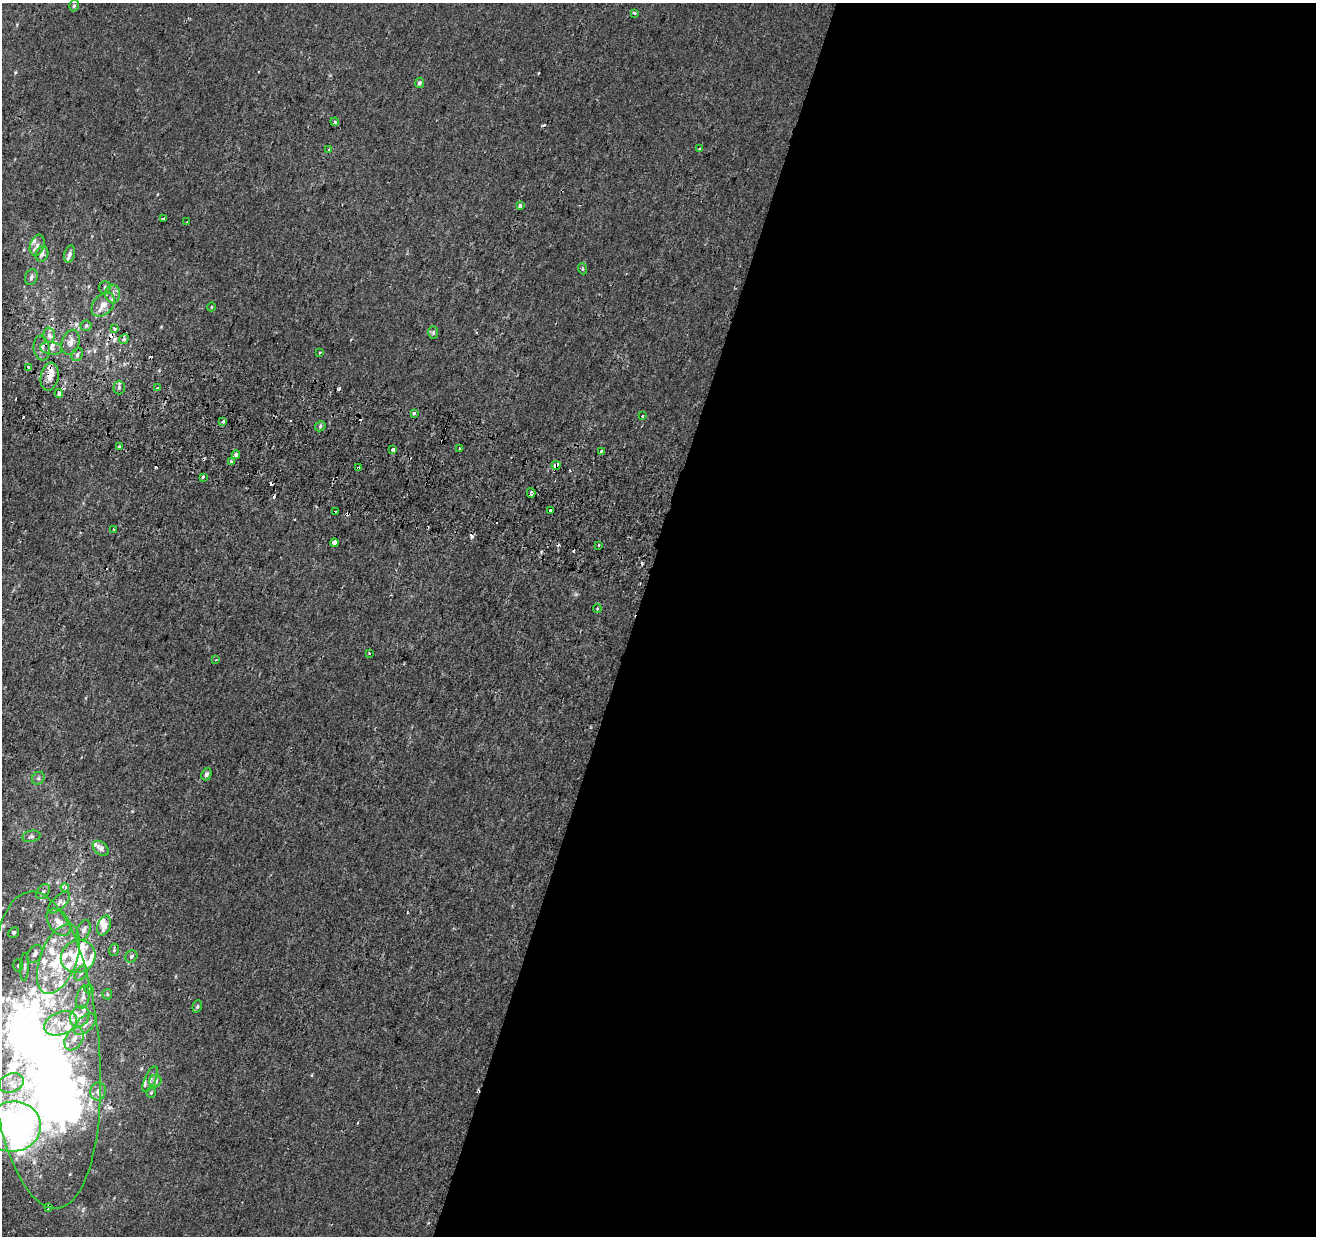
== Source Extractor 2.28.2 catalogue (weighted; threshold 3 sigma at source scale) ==
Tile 12 of 4 x 4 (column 4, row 3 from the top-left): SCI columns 3968-5281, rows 1557-2790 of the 5293 x 5519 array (HDU 1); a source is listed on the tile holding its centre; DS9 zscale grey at full resolution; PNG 1318 x 1238 px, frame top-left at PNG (2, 3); each listed source drawn as its Kron ellipse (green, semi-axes under 4 px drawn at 4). Shown black and unused: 52% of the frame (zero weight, under 2 of 3 exposures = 2% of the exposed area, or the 3 px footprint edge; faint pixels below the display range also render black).
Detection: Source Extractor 2.28.2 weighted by HDU 2 'WHT'; one run over the whole footprint, this tile lists its part. Background 0.00152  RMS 0.0029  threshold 0.0131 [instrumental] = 3 sigma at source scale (4.5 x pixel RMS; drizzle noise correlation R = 1.50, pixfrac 1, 0.0396/0.0396 arcsec/px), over >= 5 px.
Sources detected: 139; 7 inside a brighter object's white glare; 18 cosmic-ray / hot-pixel residue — neither listed nor drawn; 24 inside a brighter listed object's ellipse — not listed separately; the other 90 listed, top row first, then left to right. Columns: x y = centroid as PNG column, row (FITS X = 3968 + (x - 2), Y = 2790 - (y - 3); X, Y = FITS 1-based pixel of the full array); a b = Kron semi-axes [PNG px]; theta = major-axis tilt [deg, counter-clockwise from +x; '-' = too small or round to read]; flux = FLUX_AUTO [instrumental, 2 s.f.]
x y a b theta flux
74 5 6 4 73 0.48
634 13 4 3 - 0.57
419 83 5 4 - 0.86
335 122 4 3 - 0.31
329 149 3 2 - 0.28
699 149 4 3 - 0.96
520 206 3 3 - 1.5
164 219 3 3 - 3
187 222 3 2 - 0.25
37 245 11 7 70 1.4
42 254 8 6 70 1.2
70 254 9 5 74 1.2
583 269 6 3 -70 0.33
31 277 8 6 72 0.92
105 288 6 5 - 0.53
113 294 9 7 -84 1.5
103 305 14 9 47 2.8
211 307 4 3 - 0.22
86 326 5 5 - 0.58
115 328 3 3 - 1.5
433 332 6 5 - 0.48
49 335 7 6 - 1
124 339 5 4 - 0.46
70 342 13 8 71 1.9
42 348 12 8 -83 1.6
51 348 11 6 -6 1.4
320 353 3 2 - 0.28
77 354 7 5 64 0.82
28 367 3 3 - 0.77
50 377 14 9 79 2.5
119 387 7 5 89 0.66
157 388 4 3 - 3.8
59 393 4 3 - 4.4
414 413 3 3 - 1.4
642 416 3 2 - 1.2
223 421 3 3 - 3.1
320 426 5 5 - 0.51
119 446 3 3 - 0.95
459 448 3 2 - 0.32
392 449 4 3 - 2.6
601 451 3 2 - 1.3
236 455 4 4 - 0.91
231 461 3 3 - 2.3
556 465 4 3 - 10
358 468 4 3 - 4.3
203 477 3 3 - 1.3
531 493 5 3 - 0.54
551 510 3 3 - 1.4
335 511 3 3 - 1.2
114 529 3 2 - 0.36
334 543 4 4 - 6.2
598 545 3 2 - 0.4
597 609 4 4 - 0.41
369 654 3 3 - 0.64
216 660 4 2 - 0.22
206 774 6 5 - 0.81
38 778 7 5 45 0.69
31 836 9 5 10 0.78
101 848 9 6 -41 1.5
65 887 4 3 - 1.2
43 892 8 5 50 0.72
59 903 14 6 45 1.3
59 922 15 10 -54 3.2
104 926 10 6 71 2.6
84 930 10 6 69 1.3
14 932 5 5 - 0.61
114 950 6 4 76 0.4
35 954 9 6 57 1.2
78 956 17 16 - 13
131 956 6 5 - 0.67
58 959 37 18 69 17
18 966 6 5 - 0.44
24 967 14 4 88 0.8
81 973 8 5 53 0.74
89 989 4 4 - 0.27
107 994 5 4 - 0.35
83 997 12 6 77 1.4
197 1006 6 4 70 0.48
80 1016 11 9 58 2.8
61 1023 17 11 21 4.7
85 1024 13 7 43 2.1
74 1039 12 8 59 2.4
44 1050 159 56 -85 190
150 1079 14 5 65 1.3
155 1081 6 6 - 1.1
11 1083 13 9 19 2.9
98 1091 9 7 74 1.7
151 1093 5 4 - 0.38
13 1127 28 25 10 160
48 1207 3 3 - 1.8
Overlapping masked pixels (flux is a lower limit): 4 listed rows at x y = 70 342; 50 377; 556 465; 358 468
Isophote crosses this tile's border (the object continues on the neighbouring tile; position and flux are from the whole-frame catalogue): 1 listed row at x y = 13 1127